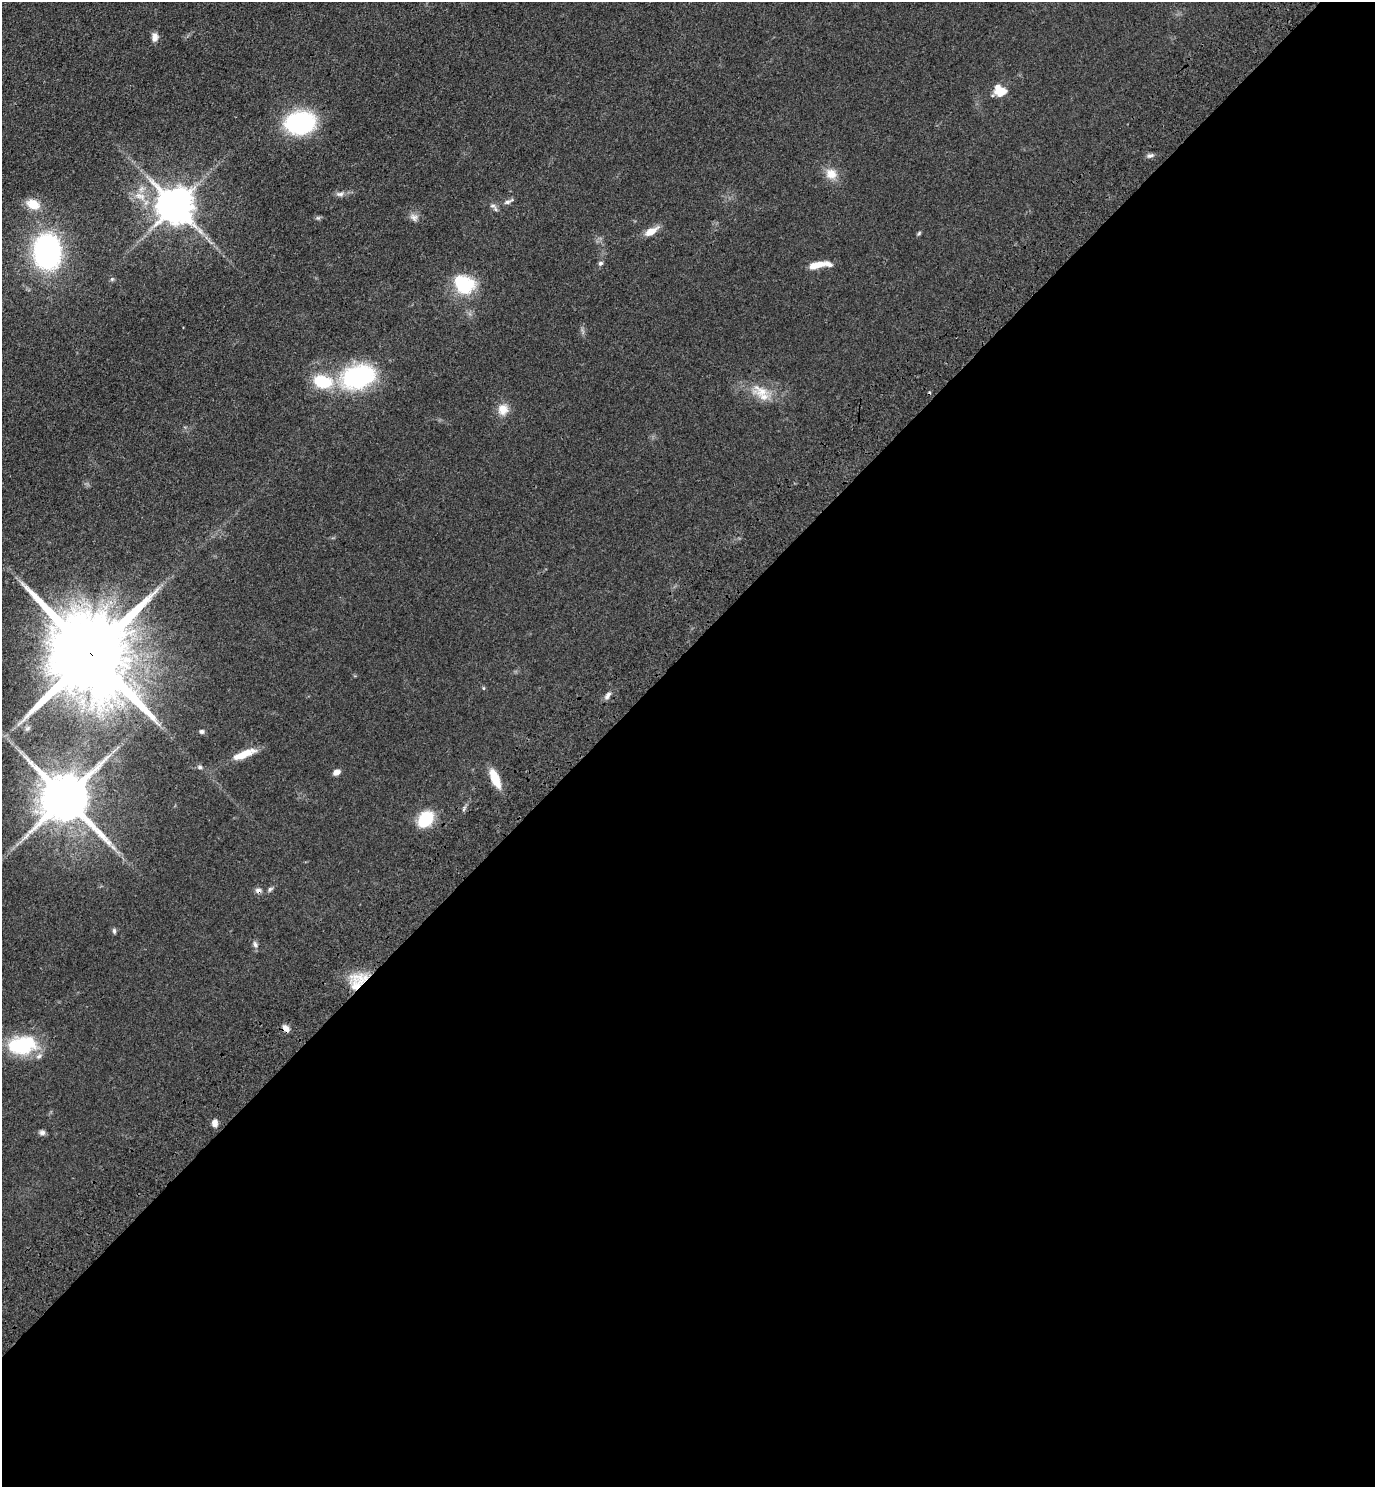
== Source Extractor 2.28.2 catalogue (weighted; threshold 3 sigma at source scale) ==
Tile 15 of 4 x 4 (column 3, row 4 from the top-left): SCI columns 3126-4498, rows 88-1572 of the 6111 x 6115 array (HDU 1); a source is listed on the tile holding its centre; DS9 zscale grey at full resolution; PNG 1377 x 1489 px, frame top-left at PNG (2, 2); no overlay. Shown black and unused: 56% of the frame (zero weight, under 3 of 4 exposures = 6% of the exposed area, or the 3 px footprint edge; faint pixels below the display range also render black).
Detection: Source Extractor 2.28.2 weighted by HDU 2 'WHT'; one run over the whole footprint, this tile lists its part. Background 0.0752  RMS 0.0062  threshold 0.0277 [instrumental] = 3 sigma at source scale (4.5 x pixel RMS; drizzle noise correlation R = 1.50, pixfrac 1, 0.05/0.05 arcsec/px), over >= 5 px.
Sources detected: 48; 1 cosmic-ray / hot-pixel residue — not listed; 2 inside a brighter listed object's ellipse — not listed separately; the other 45 listed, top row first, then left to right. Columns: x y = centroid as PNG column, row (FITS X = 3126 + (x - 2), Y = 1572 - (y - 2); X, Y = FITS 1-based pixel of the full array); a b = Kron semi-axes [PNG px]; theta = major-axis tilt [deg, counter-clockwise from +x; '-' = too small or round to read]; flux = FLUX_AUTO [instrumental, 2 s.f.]
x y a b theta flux
155 37 11 8 87 3.6
1002 91 17 9 22 7.4
300 123 25 18 7 83
1150 155 10 5 16 1.9
831 174 16 13 -36 8
340 194 13 7 5 2.8
508 201 15 5 25 2.6
33 204 20 13 -24 9.8
493 205 9 7 -21 2.2
175 206 11 10 - 1800
414 217 11 9 -43 3.1
318 218 6 6 - 1.1
651 231 15 7 31 7.9
919 233 6 4 46 0.87
47 252 21 16 -89 200
601 263 7 5 32 1.3
819 265 24 6 8 11
112 279 6 4 44 0.89
464 285 25 20 -35 33
358 377 35 22 16 84
323 382 23 15 -15 25
762 391 30 15 -23 15
503 409 15 13 77 7.7
91 655 28 19 -50 15000
483 688 5 3 - 0.62
607 696 11 5 51 2.6
27 728 8 5 20 1.2
202 731 6 5 - 1.4
244 754 31 8 21 11
200 767 6 5 - 1.5
336 772 8 5 25 3.4
495 778 18 7 -67 16
65 798 15 13 -45 4000
464 809 7 4 71 1.1
426 819 15 11 51 29
113 847 10 5 -45 2.7
270 889 8 5 55 1.3
258 890 8 7 - 2.3
114 931 7 4 -83 1.3
255 944 9 6 -75 2
358 981 27 18 47 16
286 1028 9 6 -49 3.6
22 1045 33 20 5 43
214 1123 8 7 - 3.7
42 1132 8 7 - 1.9
Overlapping masked pixels (flux is a lower limit): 4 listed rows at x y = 91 655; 258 890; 358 981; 286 1028